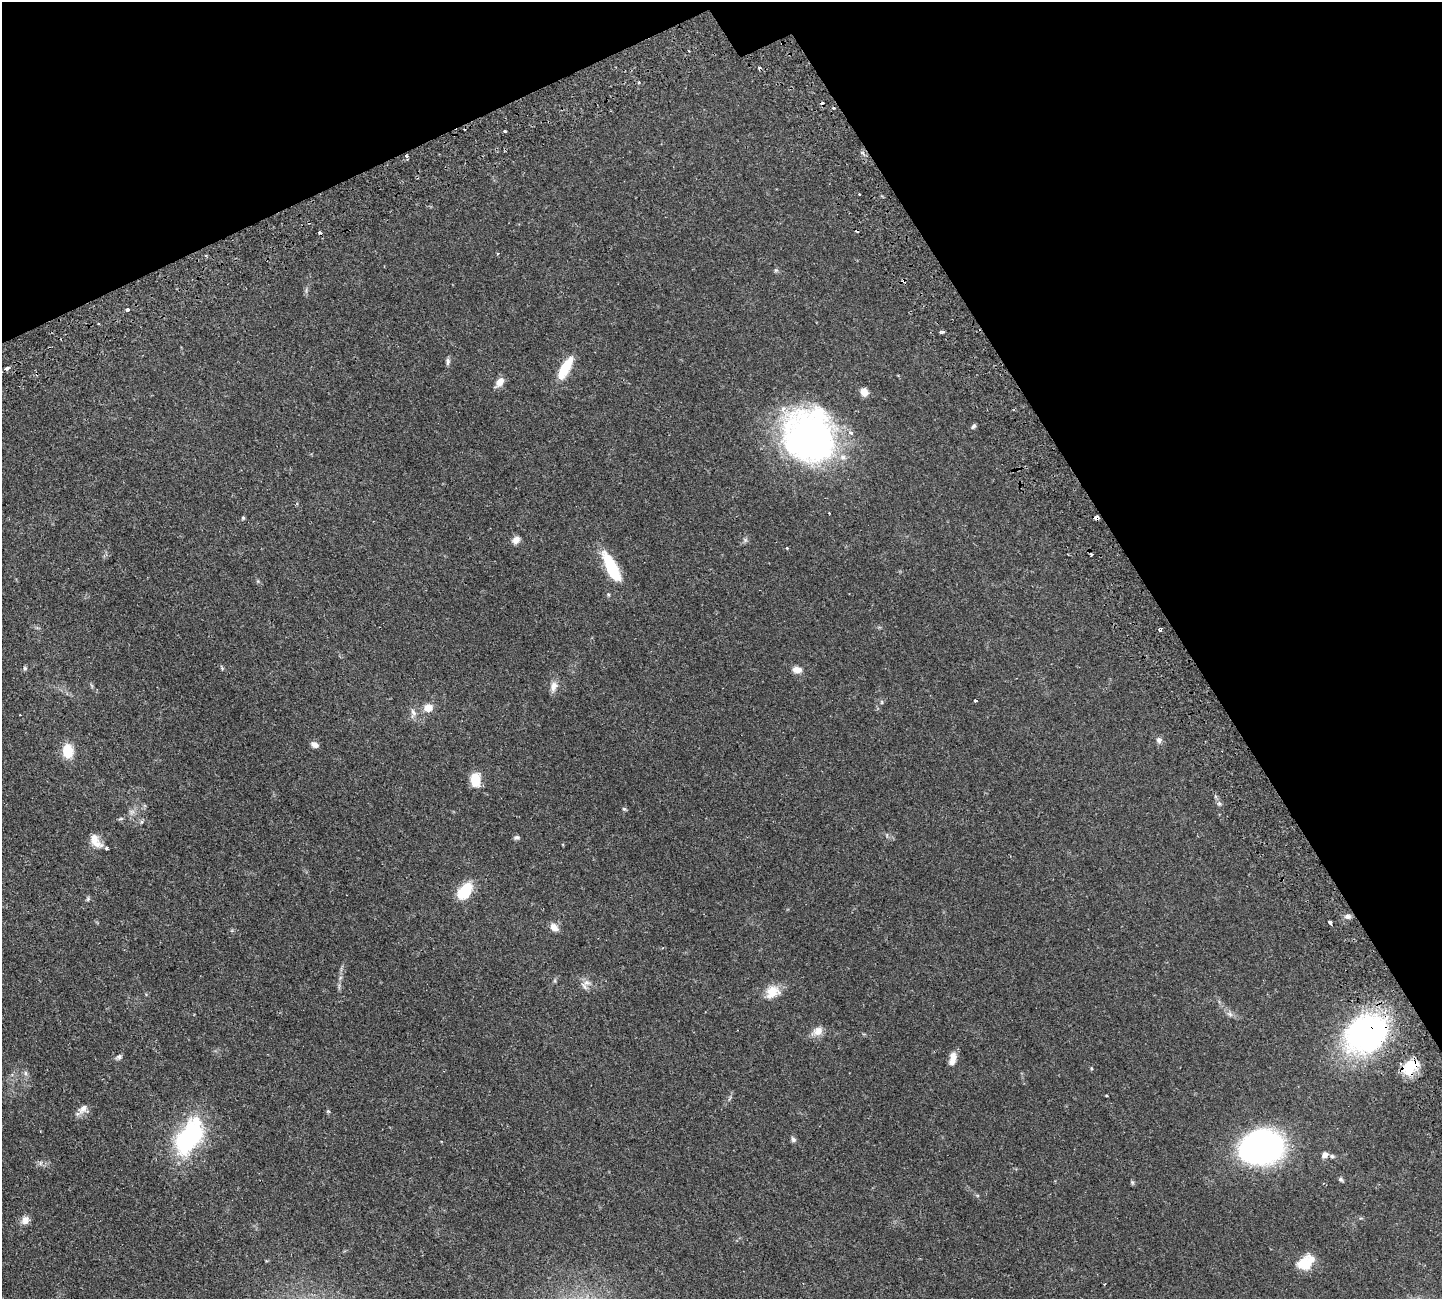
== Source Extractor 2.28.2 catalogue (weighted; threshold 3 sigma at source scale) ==
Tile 3 of 4 x 4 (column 3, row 1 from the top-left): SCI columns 3107-4546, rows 4232-5528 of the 6318 x 6308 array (HDU 1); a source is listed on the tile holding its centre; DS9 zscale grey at full resolution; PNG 1444 x 1301 px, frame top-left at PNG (2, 2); no overlay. Shown black and unused: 26% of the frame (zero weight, under 2 of 3 exposures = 12% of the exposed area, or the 3 px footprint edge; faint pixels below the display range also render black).
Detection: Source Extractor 2.28.2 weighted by HDU 2 'WHT'; one run over the whole footprint, this tile lists its part. Background 0.0538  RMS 0.0053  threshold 0.0238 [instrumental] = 3 sigma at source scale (4.5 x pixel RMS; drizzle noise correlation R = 1.50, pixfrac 1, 0.05/0.05 arcsec/px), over >= 5 px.
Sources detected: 81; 1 inside a brighter object's white glare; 8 cosmic-ray / hot-pixel residue — not listed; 5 inside a brighter listed object's ellipse — not listed separately; the other 67 listed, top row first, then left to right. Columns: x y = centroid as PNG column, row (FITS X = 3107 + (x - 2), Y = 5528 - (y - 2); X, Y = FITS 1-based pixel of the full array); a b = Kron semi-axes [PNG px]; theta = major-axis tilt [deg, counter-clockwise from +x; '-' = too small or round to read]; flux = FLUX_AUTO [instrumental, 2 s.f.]
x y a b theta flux
638 83 4 2 - 0.5
505 131 3 3 - 2.1
406 156 4 4 - 0.83
859 194 3 2 - 0.59
776 270 6 5 - 0.82
127 310 3 3 - 7.3
942 332 6 3 6 1
448 361 9 5 -89 1.3
7 368 5 3 - 2.2
565 368 26 9 60 14
500 382 13 7 52 4.1
864 392 8 7 - 4.1
974 426 7 5 55 1
810 436 53 47 -51 190
243 517 5 4 - 0.71
1096 518 5 4 - 4.8
516 540 11 8 46 2.7
787 548 3 3 - 0.46
612 567 32 11 -63 26
1160 630 4 4 - 1
25 668 6 5 - 0.8
222 668 7 3 -71 0.57
797 670 11 7 -5 3.8
553 687 15 9 72 3.3
975 701 3 3 - 0.67
882 702 6 4 -90 0.66
428 708 8 8 - 5.5
413 713 14 7 -90 2.6
20 715 2 2 - 0.36
1159 740 8 7 - 1.7
315 745 9 6 -21 2.4
68 751 11 9 -87 14
475 780 13 9 -85 11
1219 803 6 4 0 0.87
624 809 6 4 -20 0.69
132 812 9 6 -17 1.6
121 819 7 3 9 0.68
517 837 8 5 2 1.2
96 843 19 9 -28 4.3
464 891 15 9 55 22
88 899 7 5 70 0.81
1348 916 9 6 -7 1.7
1330 922 4 3 - 4.6
554 927 12 8 -44 3.6
586 982 11 9 0 3.1
772 992 19 15 30 8.2
1230 1014 7 4 -72 1.1
817 1031 16 10 30 4.4
1366 1033 47 38 29 110
119 1057 9 6 21 1.3
953 1059 16 7 80 4.7
1410 1067 22 14 43 13
1091 1068 6 3 -72 0.48
25 1073 7 4 -90 1
1106 1095 3 2 - 0.53
83 1109 16 12 31 3.7
328 1111 5 4 - 0.57
189 1137 35 19 58 73
793 1139 8 6 -60 1.3
1262 1148 36 28 14 170
1325 1155 8 6 30 2.3
1332 1156 7 5 -16 1.1
40 1163 6 6 - 1.2
1341 1180 7 5 -37 0.88
1132 1182 6 5 - 0.69
25 1220 11 9 58 3.3
1307 1264 20 11 82 6.7
Overlapping masked pixels (flux is a lower limit): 5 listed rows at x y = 406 156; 810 436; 1096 518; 1366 1033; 1410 1067